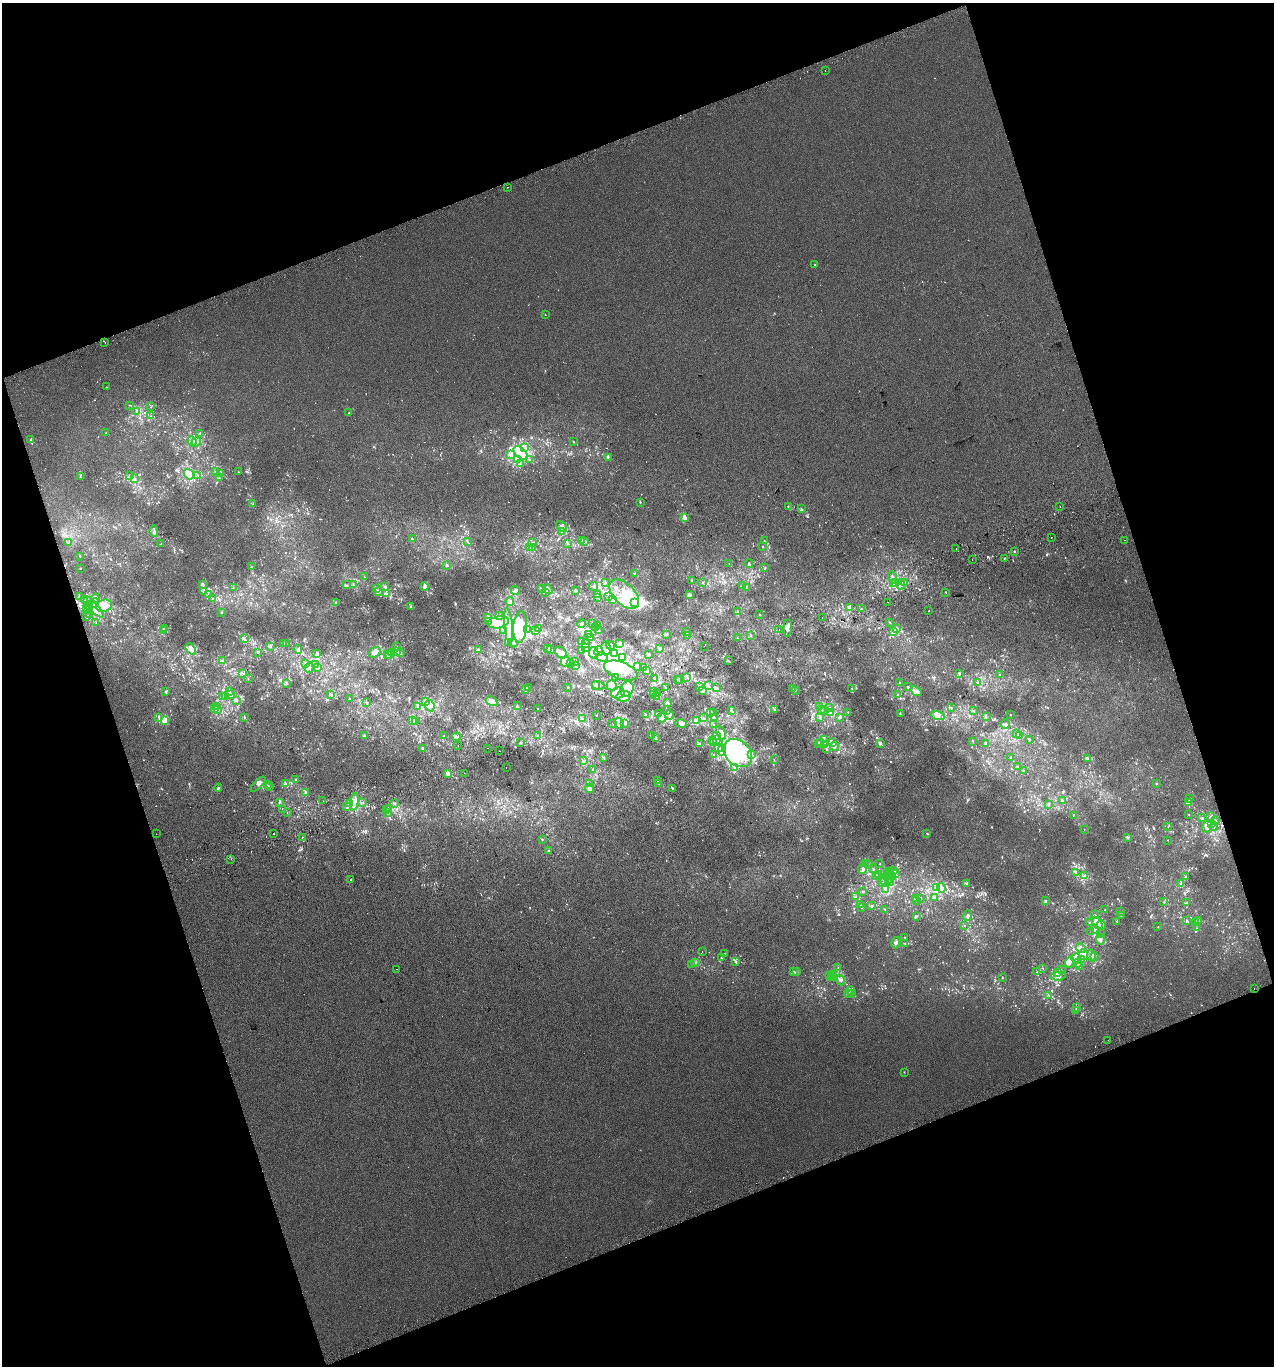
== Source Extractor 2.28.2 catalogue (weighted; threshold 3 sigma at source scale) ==
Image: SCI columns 86-5173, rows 43-5496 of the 5313 x 5536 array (HDU 1 of 3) = the unmasked area's bounding box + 8 px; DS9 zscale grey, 4 x 4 block average (1 PNG px = mean of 4 x 4 image px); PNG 1276 x 1368 px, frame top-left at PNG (2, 3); each listed source drawn as its Kron ellipse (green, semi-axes under 4 px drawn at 4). Shown black and unused: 39% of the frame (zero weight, under 2 of 3 exposures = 2% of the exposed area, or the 3 px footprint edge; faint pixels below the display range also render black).
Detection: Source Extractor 2.28.2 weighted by HDU 2 'WHT'. Background 0.00305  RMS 0.0074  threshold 0.0333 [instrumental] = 3 sigma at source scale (4.5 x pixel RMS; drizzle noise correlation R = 1.50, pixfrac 1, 0.0396/0.0396 arcsec/px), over >= 5 px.
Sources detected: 1625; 20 too faint to see at this stretch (4 x 4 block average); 40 inside a brighter object's white glare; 23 cosmic-ray / hot-pixel residue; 1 long thin detection or spike segment (spike, bleed or trail) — neither listed nor drawn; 98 coinciding with a brighter row at this scale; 174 inside a brighter listed object's ellipse — not listed separately; of the other 1269, all 500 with FLUX_AUTO >= 2.13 (the completeness limit of this list) listed and drawn (769 fainter detections not listed), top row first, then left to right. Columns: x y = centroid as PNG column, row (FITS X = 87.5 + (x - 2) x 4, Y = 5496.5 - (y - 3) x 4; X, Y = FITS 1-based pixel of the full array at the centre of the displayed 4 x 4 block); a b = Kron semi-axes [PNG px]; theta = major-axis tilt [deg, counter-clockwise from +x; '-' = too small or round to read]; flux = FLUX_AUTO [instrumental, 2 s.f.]
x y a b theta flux
825 71 2 2 - 9.3
508 187 2 2 - 3.4
815 265 2 2 - 7.1
545 314 2 2 - 2.2
105 343 2 2 - 3.9
106 387 2 2 - 2.4
130 405 2 2 - 2.2
151 407 2 2 - 2.1
136 411 2 2 - 3
349 413 2 2 - 2.2
151 416 2 2 - 2.1
106 433 2 2 - 2.3
200 434 2 2 - 2.6
31 439 2 2 - 8.8
192 441 5 2 - 6.7
196 442 5 3 - 12
573 442 2 2 - 5.5
525 447 2 2 - 4
521 453 8 5 -42 170
511 455 3 3 - 7.2
608 457 3 2 - 4.2
518 459 2 2 - 5.7
529 459 2 2 - 3.3
520 464 2 2 - 2.9
216 471 2 2 - 2.7
238 472 2 2 - 2.3
189 474 5 4 - 67
221 474 3 2 - 8.2
197 475 2 2 - 2.2
129 476 2 2 - 4
80 477 2 2 - 2.4
134 478 4 3 - 7.5
219 478 2 2 - 2.1
640 502 2 2 - 5.2
253 504 2 2 - 2.8
788 506 2 2 - 2.6
1060 507 2 2 - 15
802 509 4 2 - 3.4
684 517 3 3 - 15
562 526 6 3 -40 15
154 531 6 3 -80 10
561 532 3 2 - 3.8
1051 538 2 2 - 2.5
412 539 2 2 - 3.3
1125 540 2 2 - 3.4
467 541 2 2 - 4
581 541 3 2 - 3.3
585 541 4 3 - 7.6
764 541 2 2 - 2.3
68 542 2 2 - 2.6
533 543 2 2 - 6.8
567 543 2 2 - 2.9
161 544 2 2 - 2.2
529 547 2 2 - 2.7
533 547 2 2 - 4
762 547 2 2 - 2.5
956 549 2 2 - 4.6
1014 551 2 2 - 2.6
80 556 2 2 - 3.1
1004 558 2 2 - 2.8
972 560 2 2 - 2.6
729 563 2 2 - 3.5
749 564 4 2 - 4.6
447 565 2 2 - 12
252 567 4 2 - 3.9
80 568 2 2 - 2.3
765 568 2 2 - 3
634 573 3 2 - 2.4
364 577 2 2 - 2.7
892 577 6 3 -76 13
692 580 2 2 - 3
703 582 3 2 - 2.8
896 582 3 2 - 6.6
905 582 3 2 - 2.7
605 583 2 2 - 2.7
202 584 3 2 - 8
894 584 3 2 - 5.5
901 584 5 2 - 8.2
346 585 2 2 - 3.1
353 585 4 2 - 4.7
743 585 3 2 - 4.6
594 586 4 2 - 6.8
385 587 3 2 - 5.9
424 587 4 4 - 9.8
746 587 3 2 - 3
233 588 2 2 - 2.4
376 588 3 2 - 2.9
541 589 2 2 - 5.7
548 589 5 3 - 20
515 590 4 4 - 12
575 590 3 2 - 4.6
378 591 2 2 - 3.2
204 592 2 2 - 2.7
546 592 3 2 - 5.2
946 592 2 2 - 2.6
208 594 2 2 - 2.4
386 594 3 2 - 6.4
598 594 2 2 - 2.7
624 594 18 10 -44 110
690 595 3 3 - 11
79 596 2 2 - 2.3
597 597 2 2 - 17
608 597 3 2 - 3.1
96 598 4 4 - 14
84 599 4 2 - 5.9
213 599 2 2 - 2.4
612 599 2 2 - 3.8
88 601 4 3 - 12
510 601 4 4 - 15
336 602 2 2 - 3.9
888 602 2 2 - 4
94 603 5 3 - 15
634 603 4 3 - 150
89 605 4 3 - 13
104 606 8 6 17 41
411 607 2 2 - 3.5
849 607 3 2 - 5.9
86 609 2 2 - 3.1
89 609 2 2 - 2.7
96 609 10 3 -48 29
861 609 2 2 - 3.1
929 611 2 2 - 4.3
737 612 2 2 - 2.2
222 613 3 2 - 2.5
89 615 3 2 - 8.8
500 615 2 2 - 2.4
760 615 3 2 - 2.4
86 617 2 2 - 6.7
488 617 3 3 - 7
822 617 2 2 - 4.2
489 621 4 2 - 8.6
498 622 10 6 10 56
890 622 2 2 - 2.9
96 623 2 2 - 2.9
582 624 4 3 - 9
592 624 2 2 - 2.2
508 625 18 4 -84 48
598 626 2 2 - 2.4
520 627 16 7 86 120
595 628 2 2 - 2.6
788 628 9 2 85 16
165 629 2 2 - 2.7
538 629 2 2 - 2.3
896 629 3 2 - 8.6
163 630 2 2 - 2.2
504 630 2 2 - 4.3
528 630 3 2 - 5.8
598 630 2 2 - 3.8
779 630 2 2 - 2.3
536 631 2 2 - 2.7
894 631 3 2 - 7
686 632 3 2 - 3.1
589 634 3 2 - 2.2
667 634 2 2 - 2.4
687 635 2 2 - 2.6
750 635 2 2 - 3.8
590 638 2 2 - 3.2
737 638 2 2 - 2.5
244 639 3 2 - 6.2
508 642 3 2 - 4.4
582 642 3 2 - 18
286 643 2 2 - 3.1
513 643 4 3 - 11
619 643 3 2 - 5.4
283 644 2 2 - 4.2
585 644 3 2 - 4.4
610 645 4 3 - 7.4
270 646 4 2 - 6.7
704 646 2 2 - 2.5
397 647 2 2 - 3.9
585 648 2 2 - 4.3
606 648 6 4 -77 20
191 649 6 4 -48 24
298 649 4 3 - 10
548 649 2 2 - 3.8
550 649 3 2 - 12
659 649 2 2 - 2.4
478 650 4 3 - 8.3
582 650 2 2 - 2.7
397 651 3 2 - 6.1
599 651 5 3 - 9.4
374 652 6 4 38 26
391 652 2 2 - 11
257 653 3 2 - 3.3
401 653 4 2 - 5.3
561 653 7 4 -45 25
594 653 6 4 -77 17
614 653 2 2 - 530
317 654 3 2 - 4.7
387 654 3 2 - 3.4
649 654 3 2 - 4.9
390 655 4 2 - 8.3
602 657 6 3 -18 13
623 657 2 2 - 2.4
222 661 2 2 - 3.6
574 661 3 2 - 6.9
728 661 2 2 - 3.7
565 662 5 4 - 32
305 663 3 2 - 4.3
571 663 2 2 - 2.8
316 665 2 2 - 7.5
575 665 2 2 - 3.2
638 666 3 3 - 6.9
317 667 2 2 - 2.2
309 668 5 4 - 13
644 668 2 2 - 4.1
621 671 18 8 -20 82
647 671 2 2 - 2.3
243 673 3 2 - 3.7
959 674 3 2 - 6.9
1000 675 2 2 - 2.8
687 677 2 2 - 2.9
616 678 3 2 - 3.9
654 678 2 2 - 2.6
248 679 2 2 - 2.3
677 679 2 2 - 2.2
680 680 3 2 - 6.3
899 682 3 2 - 2.6
978 682 2 2 - 2.5
286 684 2 2 - 2.7
595 685 3 2 - 11
598 685 6 2 -16 6.8
612 685 5 5 - 20
700 686 3 2 - 3.9
708 686 3 2 - 4.9
908 686 4 2 - 3.5
568 687 2 2 - 2.5
666 687 2 2 - 2.4
528 688 2 2 - 2.7
717 688 3 2 - 5.3
793 688 3 2 - 5.4
526 689 2 2 - 3.3
627 689 8 6 65 42
852 689 2 2 - 4.3
702 690 2 2 - 3.4
166 691 2 2 - 3.5
795 691 3 2 - 2.8
916 691 6 3 -36 11
229 692 2 2 - 4.2
654 692 2 2 - 6.3
618 693 7 5 17 43
653 694 2 2 - 2.3
657 694 3 2 - 3.4
231 695 3 2 - 16
331 695 3 2 - 7.2
897 695 2 2 - 2.2
226 696 2 2 - 3.5
623 696 7 5 11 35
656 696 3 2 - 5.2
222 697 2 2 - 5.4
349 699 2 2 - 3
236 700 4 2 - 4.8
492 701 6 4 -29 18
367 702 2 2 - 2.4
425 702 3 3 - 9.5
668 703 2 2 - 3.8
517 705 2 2 - 2.9
430 706 6 4 -66 25
217 707 2 2 - 3.6
418 707 2 2 - 2.9
819 707 3 2 - 2.9
215 708 4 2 - 6.5
829 708 2 2 - 2.1
951 708 2 2 - 2.8
538 709 2 2 - 2.3
822 709 4 2 - 5.2
217 710 3 2 - 3.5
775 710 2 2 - 2.8
824 710 2 2 - 2.3
667 711 3 2 - 6.5
732 711 3 2 - 4.2
973 711 2 2 - 2.6
848 712 2 2 - 2.7
658 713 2 2 - 2.8
711 713 4 2 - 4.8
713 713 2 2 - 3.1
830 713 3 3 - 7.3
900 713 3 2 - 3.1
597 715 2 2 - 2.8
645 715 4 2 - 4.2
669 715 5 3 - 13
1010 715 2 2 - 3
937 716 7 4 -19 22
986 716 3 2 - 2.8
159 717 3 2 - 7.4
245 717 2 2 - 2.2
820 717 3 2 - 2.6
839 717 3 2 - 7.9
582 718 3 2 - 5
662 718 5 4 - 22
704 718 3 2 - 2.3
714 718 2 2 - 2.5
164 720 4 4 - 27
413 720 4 3 - 14
696 720 3 2 - 6.3
415 721 2 2 - 2.8
613 723 2 2 - 2.2
619 723 5 4 - 61
625 724 4 2 - 6.1
681 724 6 4 -12 14
714 724 2 2 - 2.6
1005 724 5 3 - 8.5
721 733 7 4 -67 16
1017 734 3 3 - 16
716 735 4 2 - 7.3
1020 735 2 2 - 2.4
364 736 2 2 - 7.1
444 736 2 2 - 2.6
537 736 2 2 - 2.2
651 736 3 2 - 6
456 737 4 2 - 7.6
655 738 3 2 - 3.9
824 739 2 2 - 2.4
1029 739 3 2 - 2.7
713 740 2 2 - 2.4
717 740 2 2 - 3.1
973 741 2 2 - 3
521 742 2 2 - 3.2
719 742 4 3 - 13
821 742 2 2 - 2.2
833 742 3 2 - 3.3
713 743 2 2 - 2.4
818 743 3 2 - 6.1
986 743 3 2 - 11
699 744 3 2 - 4.1
825 744 2 2 - 5.1
881 744 4 2 - 6
458 746 2 2 - 3.4
834 746 5 3 - 13
423 748 3 2 - 4.9
488 748 2 2 - 2.4
718 748 4 3 - 11
826 749 4 2 - 3.1
499 751 2 2 - 3.1
722 751 5 2 - 11
738 753 16 12 -45 150
752 754 3 2 - 2.7
714 755 2 2 - 2.4
1011 757 2 2 - 15
604 758 2 2 - 4.2
1087 759 3 2 - 5.1
774 760 2 2 - 2.5
583 761 2 2 - 3.3
735 767 3 2 - 5.4
1017 767 2 2 - 4.7
506 768 2 2 - 2.4
593 769 2 2 - 2.6
1023 771 2 2 - 3.5
447 773 3 2 - 13
464 773 2 2 - 4.7
295 779 2 2 - 4.8
657 780 3 2 - 3.5
286 783 3 2 - 3.9
590 783 2 2 - 11
659 783 3 2 - 4.4
1156 783 2 2 - 3.6
258 784 9 3 44 15
267 785 2 2 - 2.2
270 787 3 2 - 4.2
218 788 4 2 - 5
590 788 4 3 - 15
672 788 2 2 - 2.7
305 793 2 2 - 6.4
1190 799 2 2 - 4.2
1062 800 3 2 - 5.6
323 801 2 2 - 3.2
279 802 3 2 - 4
354 802 9 3 80 27
363 802 2 2 - 2.2
1188 802 4 3 - 9
395 803 3 2 - 3.7
349 804 2 2 - 4.4
1049 804 2 2 - 2.6
347 807 3 2 - 4.9
388 808 2 2 - 3.1
283 810 2 2 - 2.4
386 810 3 2 - 3.3
287 812 2 2 - 7.1
388 813 3 3 - 6.3
1189 814 2 2 - 2.3
1073 815 2 2 - 2.6
1211 816 3 2 - 2.9
1202 818 2 2 - 5
1215 820 2 2 - 5.7
1212 823 2 2 - 2.3
1214 826 4 2 - 3.4
1168 827 3 2 - 2.4
1207 827 6 5 - 36
1084 829 2 2 - 2.7
273 833 2 2 - 8.6
927 833 2 2 - 2.7
156 834 2 2 - 2.8
302 837 2 2 - 7.6
1127 837 2 2 - 6.9
542 839 2 2 - 3.5
1168 840 2 2 - 2.5
548 850 2 2 - 2.1
231 859 2 2 - 18
865 864 2 2 - 2.6
868 864 3 2 - 2.2
880 864 2 2 - 3
863 868 5 2 - 10
873 869 2 2 - 5
894 870 2 2 - 2.3
888 871 2 2 - 4.3
1076 872 3 3 - 7.3
878 874 4 2 - 4.3
887 874 2 2 - 2.3
890 874 4 2 - 8.3
896 874 2 2 - 2.4
876 876 2 2 - 5.7
1085 876 3 3 - 19
1186 876 3 2 - 4.6
887 877 3 2 - 2.2
892 877 3 3 - 7.9
350 880 2 2 - 4.1
889 880 2 2 - 2.8
884 881 3 2 - 2.1
891 882 2 2 - 7.4
882 883 2 2 - 2.3
967 883 3 2 - 4.8
1180 883 2 2 - 2.5
936 887 3 3 - 7.9
941 888 5 3 - 29
886 889 4 3 - 12
863 892 3 2 - 4.4
855 897 4 3 - 8
934 897 2 2 - 21
920 898 2 2 - 3.4
916 899 3 2 - 3.3
917 901 2 2 - 2.5
1045 901 3 2 - 7.3
1164 902 2 2 - 3.8
1187 903 2 2 - 8.5
861 904 3 2 - 3.2
872 906 2 2 - 4.7
862 908 2 2 - 2.3
884 909 2 2 - 2.6
1105 910 2 2 - 2.4
1121 912 2 2 - 2.3
1094 915 2 2 - 4.3
1121 915 2 2 - 3.1
916 916 4 3 - 6.1
967 916 5 3 - 9.7
1117 921 2 2 - 4.3
1187 921 3 2 - 3.5
1198 921 3 2 - 6
1089 922 2 2 - 2.3
1196 922 3 2 - 6.4
1097 923 7 3 -55 20
964 925 2 2 - 2.3
1102 925 4 4 - 22
1158 927 2 2 - 3.7
1196 928 3 2 - 3
1095 929 5 3 - 16
1091 931 2 2 - 2.2
1101 934 2 2 - 2.2
905 937 2 2 - 3.9
1100 940 5 3 - 14
896 943 6 3 74 11
905 943 2 2 - 2.6
1081 948 5 3 - 13
702 951 2 2 - 2.6
725 953 2 2 - 5.1
1084 954 5 4 - 23
1091 956 6 3 -83 13
1095 956 3 2 - 3.8
721 958 2 2 - 2.5
1076 958 5 4 - 24
1082 960 3 2 - 4.2
695 962 3 2 - 3.8
736 962 3 2 - 4.8
1069 962 6 3 72 16
1078 963 4 2 - 8.1
692 964 2 2 - 2.8
1080 967 2 2 - 2.8
838 968 3 2 - 3.5
1043 968 2 2 - 2.6
397 969 2 2 - 3.9
1061 970 2 2 - 2.9
793 971 3 2 - 2.6
797 972 2 2 - 8.8
1037 972 2 2 - 2.8
1058 973 3 2 - 3.9
829 975 3 2 - 3
834 975 2 2 - 2.6
1058 976 8 3 7 17
832 977 3 2 - 3.6
835 977 2 2 - 3.3
1002 978 2 2 - 2.3
841 980 5 3 - 8.8
1254 989 2 2 - 2.2
850 990 2 2 - 2.2
849 993 3 2 - 4.8
852 994 3 2 - 4.8
1049 995 3 2 - 5.3
1076 1008 2 2 - 6.3
1075 1010 2 2 - 2.9
1108 1040 2 2 - 2.8
904 1072 2 2 - 4.1
Diffuse or blended objects may show on this block-average render without a row.